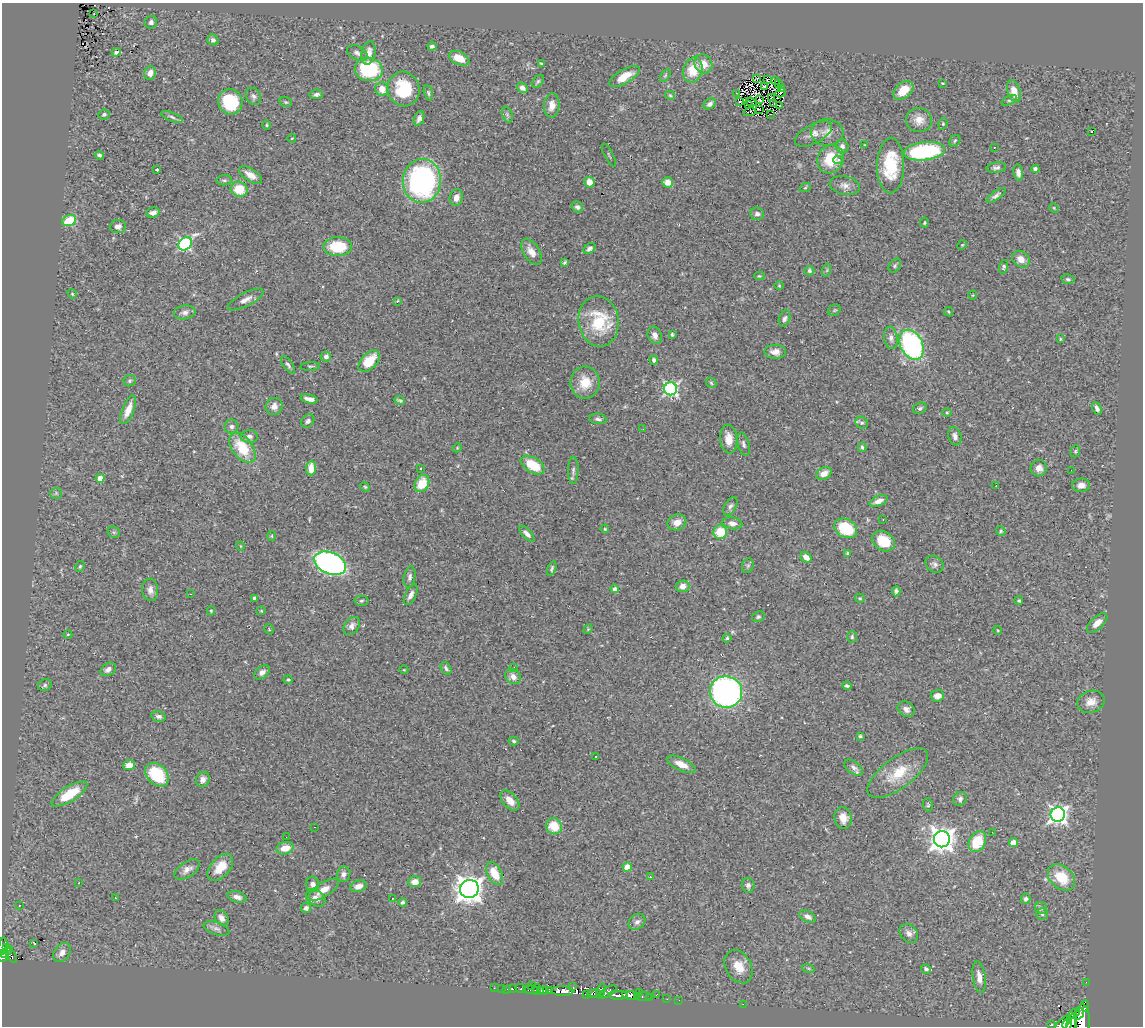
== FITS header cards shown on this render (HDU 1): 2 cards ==
NAXIS1  =                 1141
NAXIS2  =                 1024

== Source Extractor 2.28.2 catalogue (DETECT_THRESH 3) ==
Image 1141 x 1024 px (HDU 1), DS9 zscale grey, 1 PNG px = 1 image px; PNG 1145 x 1028 px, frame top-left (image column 1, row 1024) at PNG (2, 3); each listed source drawn as its Kron ellipse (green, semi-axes under 4 px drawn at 4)
Background 1.41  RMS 0.062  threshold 0.185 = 3 sigma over >= 5 px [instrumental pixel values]
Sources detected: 321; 4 with non-positive FLUX_AUTO (blend fragments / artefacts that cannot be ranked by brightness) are neither listed nor drawn; the other 317 listed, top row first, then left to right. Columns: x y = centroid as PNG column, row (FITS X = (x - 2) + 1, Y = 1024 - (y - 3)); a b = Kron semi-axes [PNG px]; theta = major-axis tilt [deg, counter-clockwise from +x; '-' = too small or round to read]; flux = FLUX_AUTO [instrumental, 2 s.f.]
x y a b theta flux
94 13 3 2 - 4.9
151 22 6 6 - 14
213 40 6 5 - 14
432 46 4 3 - 13
116 52 5 4 - 13
357 53 11 6 -29 15
369 53 12 7 81 30
459 58 11 6 -24 63
541 64 3 3 - 4.5
703 64 10 8 -54 52
369 69 14 11 -9 320
693 70 12 9 75 93
150 73 7 5 64 25
624 76 17 7 30 68
665 76 7 4 58 5.4
757 79 2 2 - 1.7
767 80 3 2 - 3.5
538 81 7 5 53 7.2
775 81 3 2 - 5.5
778 83 3 2 - 9.1
942 83 4 2 - 3.1
764 87 3 2 - 5.4
522 88 6 5 - 19
781 88 3 2 - 7.7
382 89 7 6 - 41
404 89 17 16 - 190
903 90 11 7 41 60
1014 91 11 6 -72 58
428 93 8 4 -78 7.1
736 93 3 2 - 3.3
781 93 5 2 - 4.4
316 94 7 5 8 11
670 95 5 3 - 5.5
254 96 9 7 -57 13
771 97 3 2 - 2.9
759 100 3 2 - 5.2
1009 100 8 4 26 7
230 102 13 12 - 190
286 102 6 5 - 6.8
740 102 3 2 - 0.24
751 102 5 2 - 2.8
774 103 4 3 - 2.1
710 104 6 5 - 14
552 105 12 8 85 35
749 105 2 2 - 3
779 106 3 2 - 7.6
759 109 3 2 - 3.5
750 112 6 2 14 3.9
104 114 6 5 - 8.6
770 114 3 2 - 3.6
507 115 8 5 -70 8.9
172 117 12 4 -21 12
419 118 8 5 68 15
919 120 13 12 - 43
943 124 6 4 72 6.1
266 125 5 3 - 4.6
1092 131 3 2 - 30
827 132 16 13 -4 42
813 134 20 9 28 36
292 138 4 3 - 3.3
955 141 6 5 - 6.8
865 145 3 2 - 2.5
842 146 7 6 - 14
994 147 3 2 - 5.2
924 151 21 9 7 430
99 155 4 3 - 8.2
609 155 13 2 -63 3.8
830 159 15 12 64 130
838 160 5 4 - 11
891 166 28 13 89 210
996 168 10 5 6 12
1035 169 4 4 - 13
157 170 3 3 - 6.9
1018 173 8 5 -81 19
250 175 13 6 -32 35
224 180 8 5 7 9
422 181 22 19 85 780
589 182 5 5 - 41
668 182 5 5 - 39
845 185 15 9 -11 26
805 188 6 3 19 5.4
239 189 8 7 - 99
996 195 11 4 34 14
456 197 8 6 74 28
577 207 6 5 - 13
1054 208 5 4 - 4.9
153 213 7 5 14 19
757 214 7 6 - 13
69 220 7 5 23 120
924 223 5 3 - 4.5
118 226 8 6 8 19
185 244 7 6 - 620
962 245 5 4 - 4
338 247 14 9 1 150
589 249 7 4 37 12
531 252 14 8 -57 39
1021 259 9 7 -38 37
565 262 4 3 - 5.6
895 266 8 5 51 8.7
1004 267 7 4 71 7.5
827 270 6 4 72 6.2
809 271 5 4 - 11
759 276 5 4 - 4.7
1068 279 7 5 -11 8.2
779 286 5 3 - 3.5
72 294 5 4 - 4.8
973 295 4 3 - 3
246 299 19 6 27 29
397 301 3 3 - 10
835 310 7 5 34 6.5
185 312 11 7 8 18
948 312 5 4 - 5
784 319 8 5 70 11
599 321 25 20 -82 200
672 334 3 3 - 5.4
655 335 9 6 -66 21
891 338 11 6 -84 19
1060 339 4 3 - 4.7
912 345 16 11 -63 790
775 352 11 7 -1 27
326 357 5 5 - 15
654 360 4 4 - 10
369 361 13 7 45 94
288 365 10 4 -55 10
310 366 10 3 3 5.6
130 381 6 5 - 6.9
585 382 16 14 -89 84
711 383 6 4 -47 5.8
670 389 6 6 - 840
309 399 9 4 -12 23
399 400 6 3 -24 7.4
274 406 9 8 - 24
920 408 7 5 26 9.1
1097 408 7 4 -65 14
128 410 15 5 68 49
947 413 4 3 - 3.7
598 419 8 5 -6 11
308 421 7 6 - 12
862 423 6 5 - 9.7
231 427 7 7 - 14
643 429 3 2 - 5.6
249 436 9 6 1 17
955 436 9 6 -72 16
729 439 14 8 -85 45
744 444 12 5 -75 14
862 447 5 3 - 7.4
242 448 17 10 -53 130
457 448 5 3 - 3.7
1075 451 6 4 69 5.8
533 465 13 7 -32 120
311 468 7 5 88 51
1039 468 8 8 - 26
421 469 3 3 - 42
573 470 13 5 89 13
1071 470 2 2 - 3
824 473 8 6 28 34
100 478 4 4 - 58
422 484 9 7 62 90
1081 485 9 6 5 26
996 486 3 2 - 3.8
365 487 5 4 - 5.1
56 493 6 5 - 6.6
879 501 9 5 22 27
730 506 10 5 60 13
883 520 2 2 - 3.3
677 522 10 7 19 33
732 523 10 6 -10 26
846 528 12 9 -28 140
605 529 4 3 - 4.2
1001 531 5 4 - 5.9
114 532 6 5 - 6.9
720 532 7 7 - 110
527 534 10 4 -46 19
272 536 5 3 - 3.7
883 541 12 9 -34 110
240 546 5 3 - 2.9
848 553 4 3 - 12
806 557 6 4 -39 33
330 563 16 10 -22 1300
935 564 10 7 -36 14
80 566 6 4 63 5.4
748 566 7 5 69 8.7
552 569 7 4 71 8.2
410 577 10 6 80 14
683 586 7 6 - 27
615 589 4 4 - 19
150 590 11 8 -85 25
896 591 5 4 - 10
191 594 3 2 - 5.4
411 595 11 5 63 20
255 598 4 3 - 11
860 598 5 4 - 5.1
361 601 7 5 2 7.6
1019 601 4 4 - 7.2
211 611 4 4 - 5.1
261 611 4 4 - 4.3
758 617 6 5 - 7.7
1097 623 13 6 43 35
352 626 10 7 54 19
269 629 5 3 - 3.6
588 629 5 4 - 3.9
997 630 4 3 - 3.2
68 634 4 3 - 3.2
852 637 6 4 90 6.5
727 638 4 3 - 7.7
514 667 3 2 - 5.3
446 668 7 4 -56 10
108 669 8 6 33 21
404 670 4 3 - 3
262 672 8 6 39 16
513 677 8 7 - 26
288 680 4 4 - 7.7
45 685 7 5 27 9.2
847 686 4 3 - 6.6
726 692 16 15 - 1500
937 696 7 6 - 29
1091 702 14 11 16 41
906 709 9 7 -34 22
158 716 7 5 -12 13
860 736 3 3 - 5.8
514 741 5 3 - 6.7
595 757 3 3 - 7.7
681 764 15 6 -25 45
129 765 6 5 - 40
854 768 11 6 -36 17
898 773 36 15 37 130
157 775 13 10 -46 190
203 780 8 6 64 24
69 794 20 7 32 140
960 799 7 6 - 14
510 801 12 7 -48 41
928 805 7 5 -77 6.6
1058 815 7 7 - 1700
843 818 11 8 -80 42
554 826 8 7 - 92
314 827 2 2 - 3.5
992 832 3 2 - 7.7
286 837 2 2 - 2.4
942 839 8 8 - 3900
977 842 11 8 61 130
1013 843 4 4 - 41
285 848 9 6 12 54
220 867 16 9 49 70
627 867 4 4 - 82
187 869 14 7 34 26
494 873 12 7 -63 82
344 874 8 6 73 18
650 877 3 2 - 13
1061 877 15 11 -41 120
415 882 6 5 - 35
79 883 3 2 - 4.6
313 884 7 6 - 20
748 885 7 6 - 14
358 886 8 5 16 27
469 889 9 9 - 4300
323 890 18 7 32 49
237 897 9 5 -14 21
116 898 3 2 - 5.8
316 898 10 7 -33 23
392 898 3 3 - 13
1026 899 5 4 - 10
403 902 4 3 - 7.5
19 905 3 2 - 3.7
306 908 5 5 - 14
1041 908 6 6 - 10
1042 914 6 5 - 8.9
808 917 9 5 -29 19
221 918 8 6 -57 23
637 922 9 7 40 16
216 929 13 6 -18 15
909 933 10 8 -47 20
34 943 4 2 - 5.8
3 946 9 3 80 12
7 947 3 3 - 46
7 952 7 3 37 110
62 953 11 7 50 28
12 956 8 3 -60 58
3 957 6 4 45 180
739 967 17 12 -61 66
808 968 6 4 -18 6.3
926 969 5 4 - 12
979 977 16 6 -82 35
1086 982 2 2 - 6
531 986 2 2 - 20
573 987 3 2 - 8.4
494 988 3 2 - 3.8
502 988 2 2 - 5.4
521 988 5 3 - 96
507 989 2 2 - 2.9
512 989 3 3 - 28
531 990 8 3 -5 25
537 990 5 3 - 98
544 990 4 3 - 120
549 990 4 3 - 220
540 991 3 2 - 100
562 991 11 5 -3 1100
601 991 7 3 72 150
607 992 11 4 30 160
594 993 7 4 10 170
639 993 2 2 - 2.3
586 994 3 2 - 18
657 994 2 2 - 11
618 995 10 4 -1 670
631 996 9 4 -9 360
643 997 9 3 0 42
650 998 3 2 - 12
667 999 3 2 - 3.3
679 1000 3 2 - 4
743 1004 2 2 - 54
1085 1006 6 2 84 150
1074 1014 6 4 27 240
1079 1014 6 3 55 460
1082 1020 16 7 89 2300
1071 1023 11 4 73 760
1051 1024 3 3 - 51
1067 1024 6 4 79 600
1062 1025 11 5 49 970
At the frame edge (FLAGS 8, measured only in part): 5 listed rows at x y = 3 946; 3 957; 1082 1020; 1051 1024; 1062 1025
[4 non-positive-flux detections neither listed nor drawn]